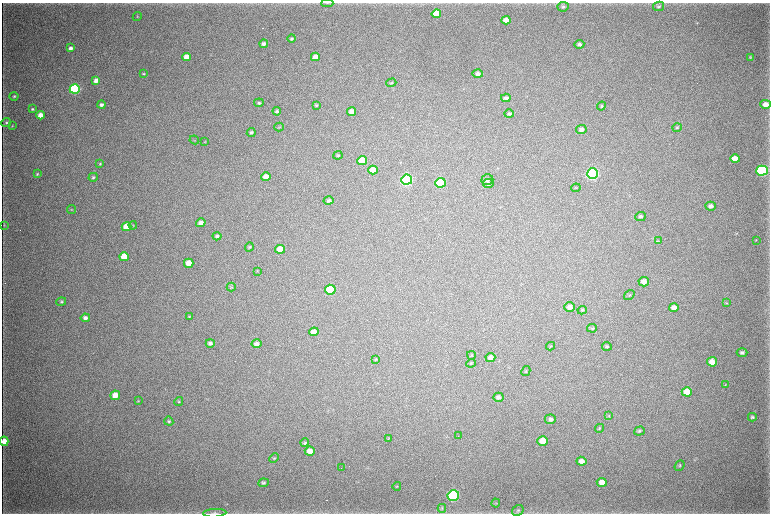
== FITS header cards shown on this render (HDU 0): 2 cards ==
NAXIS1  =                 1536 / length of data axis 1
NAXIS2  =                 1023 / length of data axis 2

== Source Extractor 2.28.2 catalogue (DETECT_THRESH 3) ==
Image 1536 x 1023 px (HDU 0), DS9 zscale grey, zoomed out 1/2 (1 PNG px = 2 x 2 image px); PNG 772 x 516 px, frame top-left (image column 1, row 1022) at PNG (2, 3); each listed source drawn as its Kron ellipse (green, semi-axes under 4 px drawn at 4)
Background 3730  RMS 34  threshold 103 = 3 sigma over >= 5 px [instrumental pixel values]
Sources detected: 131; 8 cannot appear on this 1/2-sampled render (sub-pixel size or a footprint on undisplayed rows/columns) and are neither listed nor drawn; the other 123 listed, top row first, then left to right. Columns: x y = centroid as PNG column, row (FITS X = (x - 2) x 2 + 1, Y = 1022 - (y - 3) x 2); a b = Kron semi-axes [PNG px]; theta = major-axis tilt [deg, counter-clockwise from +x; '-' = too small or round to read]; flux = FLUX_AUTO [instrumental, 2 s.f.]
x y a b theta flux
327 3 6 3 -1 6.6e+03
659 6 5 4 - 1.4e+04
563 7 5 5 - 1.4e+04
436 14 5 4 - 1.7e+05
137 16 5 2 - 5.0e+03
506 20 4 4 - 6.6e+04
292 39 4 3 - 9.7e+03
264 44 4 3 - 2.0e+04
579 44 5 4 - 1.9e+04
70 48 4 3 - 2.3e+04
187 57 4 4 - 8.2e+04
315 57 4 4 - 5.9e+04
750 57 4 3 - 6.6e+03
143 74 4 3 - 7.9e+03
478 74 5 4 - 2.8e+04
96 80 4 4 - 4.3e+04
391 83 5 3 - 7.7e+03
75 89 5 5 - 1.2e+06
14 96 4 3 - 8.8e+03
506 98 5 4 - 2.2e+04
259 103 4 4 - 1.3e+04
766 104 5 4 - 5.5e+04
101 105 4 3 - 1.8e+04
316 105 4 3 - 7.7e+03
601 106 4 4 - 8.9e+03
32 109 4 3 - 8.5e+03
277 111 4 4 - 1.3e+04
352 112 4 4 - 3.9e+04
509 114 4 4 - 1.3e+04
41 115 4 4 - 5.9e+04
6 122 5 4 - 1.2e+04
12 126 3 3 - 4.2e+03
279 127 5 3 - 4.7e+03
677 127 5 4 - 8.6e+03
581 130 5 4 - 2.6e+04
251 133 4 3 - 1.3e+04
194 140 5 2 - 4.5e+03
205 142 4 3 - 4.1e+03
338 155 5 4 - 1.1e+04
735 159 5 4 - 1.0e+05
362 161 5 4 - 1.7e+05
100 164 4 4 - 6.8e+03
373 170 5 4 - 1.1e+05
762 171 5 5 - 1.0e+06
37 174 4 3 - 6.7e+03
592 174 5 5 - 2.0e+06
93 177 5 4 - 1.1e+04
266 177 4 4 - 6.2e+04
407 180 5 5 - 1.6e+06
487 180 6 5 - 1.9e+04
440 183 5 5 - 7.1e+05
488 184 5 4 - 1.7e+04
576 188 5 2 - 4.8e+03
329 201 5 4 - 1.5e+04
711 206 5 4 - 3.0e+04
71 210 4 4 - 6.6e+03
641 216 5 4 - 1.4e+04
201 223 5 4 - 3.8e+04
4 225 4 3 - 5.6e+03
133 225 4 4 - 6.9e+03
127 227 5 4 - 1.4e+05
217 236 4 4 - 1.3e+04
658 240 3 2 - 3.4e+03
756 240 3 2 - 2.8e+03
249 247 5 4 - 1.0e+04
280 249 5 4 - 1.3e+05
124 257 5 4 - 1.8e+05
189 263 5 4 - 8.6e+04
257 271 4 2 - 3.5e+03
644 282 5 4 - 4.1e+04
231 287 4 3 - 7.0e+03
330 290 5 5 - 5.1e+05
629 295 5 3 - 7.5e+03
61 302 5 4 - 1.0e+04
726 303 4 3 - 5.1e+03
570 307 5 4 - 4.2e+04
674 307 5 4 - 5.3e+04
582 310 5 4 - 9.5e+03
189 316 4 3 - 6.4e+03
85 318 4 4 - 2.3e+04
592 328 5 4 - 9.2e+03
314 332 5 4 - 5.8e+04
210 343 4 4 - 2.1e+04
256 344 5 4 - 3.0e+04
550 346 5 3 - 6.3e+03
607 346 5 3 - 1.1e+04
742 352 5 4 - 1.7e+04
471 355 4 2 - 4.2e+03
490 358 5 4 - 2.5e+04
376 359 4 3 - 6.0e+03
712 362 5 4 - 8.0e+04
471 363 5 3 - 6.9e+03
526 371 5 3 - 7.8e+03
725 385 3 3 - 5.2e+03
687 392 5 4 - 9.8e+04
115 395 5 4 - 7.1e+04
498 397 5 4 - 2.1e+04
138 401 4 3 - 4.9e+03
179 402 4 3 - 6.4e+03
609 415 4 3 - 5.4e+03
752 417 4 4 - 1.1e+04
550 419 5 5 - 2.0e+04
169 421 5 4 - 1.0e+04
599 428 4 3 - 6.4e+03
639 431 5 4 - 9.3e+03
458 436 2 1 - 1.5e+03
388 438 4 2 - 4.2e+03
4 441 5 4 - 7.7e+04
543 441 5 5 - 1.0e+05
305 443 4 4 - 1.2e+04
310 451 5 4 - 4.8e+04
274 458 5 3 - 7.3e+03
581 461 5 4 - 4.1e+04
679 466 6 4 50 9.4e+03
341 468 2 1 - 1.7e+03
602 482 5 4 - 5.2e+04
263 483 5 4 - 1.3e+04
397 486 4 3 - 5.3e+03
453 495 6 5 - 1.6e+06
496 503 4 4 - 6.2e+03
442 508 4 3 - 7.0e+03
518 510 6 5 - 1.4e+04
215 513 11 3 3 1.8e+04
At the frame edge (FLAGS 8, measured only in part): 3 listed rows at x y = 327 3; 4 441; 215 513
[8 sub-pixel or undisplayed-footprint detections neither listed nor drawn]